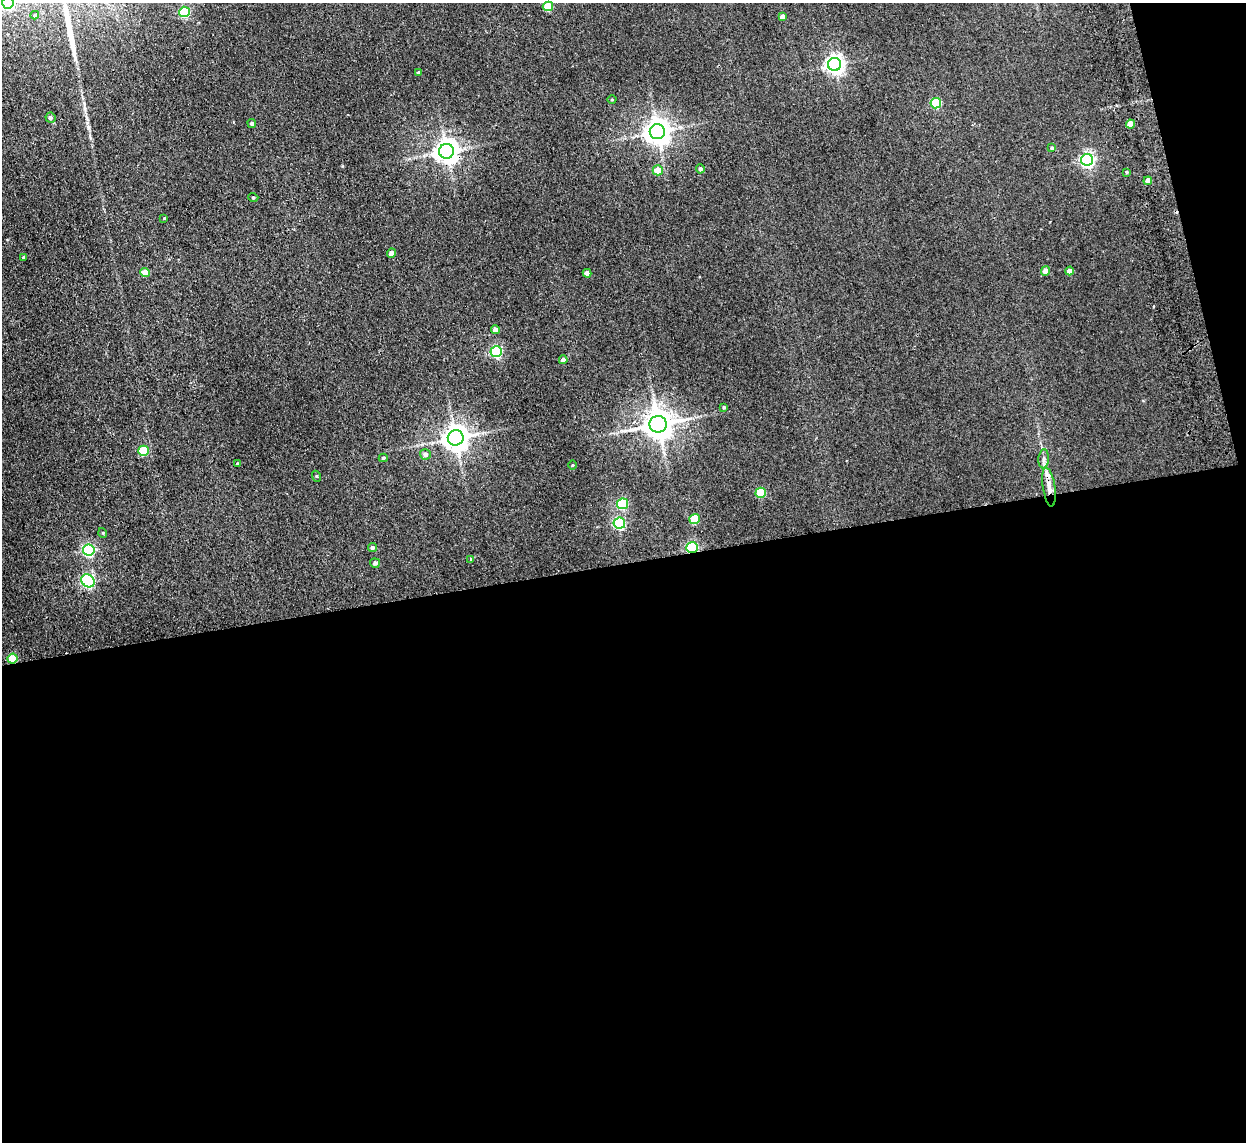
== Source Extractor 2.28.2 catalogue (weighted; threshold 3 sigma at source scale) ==
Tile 16 of 4 x 4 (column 4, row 4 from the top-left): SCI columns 3787-5030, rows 154-1293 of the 5082 x 4980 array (HDU 1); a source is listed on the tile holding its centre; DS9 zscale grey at full resolution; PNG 1248 x 1144 px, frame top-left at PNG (2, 3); each listed source drawn as its Kron ellipse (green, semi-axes under 4 px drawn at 4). Shown black and unused: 53% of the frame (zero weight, under 2 of 3 exposures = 3% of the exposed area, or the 3 px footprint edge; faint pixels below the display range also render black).
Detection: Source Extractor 2.28.2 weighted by HDU 2 'WHT'; one run over the whole footprint, this tile lists its part. Background 0.0678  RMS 0.0098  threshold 0.044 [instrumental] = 3 sigma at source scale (4.5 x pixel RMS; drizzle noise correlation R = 1.50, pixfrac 1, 0.05/0.05 arcsec/px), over >= 5 px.
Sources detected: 56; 1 long thin detection or spike segment (spike, bleed or trail) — neither listed nor drawn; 1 inside a brighter listed object's ellipse — not listed separately; the other 54 listed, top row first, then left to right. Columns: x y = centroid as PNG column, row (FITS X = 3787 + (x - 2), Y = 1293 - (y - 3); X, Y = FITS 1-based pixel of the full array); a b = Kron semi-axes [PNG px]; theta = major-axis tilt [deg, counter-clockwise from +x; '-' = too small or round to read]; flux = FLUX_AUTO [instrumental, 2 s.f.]
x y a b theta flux
8 3 6 5 - 130
548 6 5 4 - 24
184 12 5 5 - 67
35 15 4 4 - 1
782 16 4 4 - 3.6
834 64 6 6 - 450
418 73 3 3 - 1.4
612 100 4 3 - 0.72
936 103 5 5 - 49
50 118 5 5 - 2.2
252 123 4 4 - 2
1130 124 4 4 - 14
657 132 7 7 - 920
1052 148 4 4 - 1.4
446 151 7 7 - 810
1087 160 6 6 - 240
700 169 4 4 - 2.4
658 170 5 5 - 15
1126 172 3 3 - 0.88
1148 181 4 4 - 7.5
253 197 5 3 - 0.91
164 218 3 3 - 0.91
391 253 4 4 - 5.5
24 257 4 3 - 1.6
1046 271 5 4 - 7.3
1069 271 4 4 - 7.7
145 272 4 4 - 16
587 273 4 4 - 6.4
495 330 4 4 - 5.3
496 351 5 5 - 110
563 360 4 4 - 4.5
724 407 3 3 - 1.1
658 424 8 8 - 1500
456 438 8 7 - 1000
144 451 5 5 - 42
425 454 5 5 - 3.6
383 458 4 4 - 1.2
1044 459 9 5 85 3
237 464 3 3 - 1.8
573 465 4 3 - 0.72
316 476 5 3 - 0.87
1049 487 20 6 -81 8.2
761 493 5 5 - 39
623 504 5 5 - 61
695 519 5 5 - 28
619 523 6 5 - 99
103 533 5 3 - 0.76
372 548 4 4 - 2.6
692 548 6 5 - 120
89 550 6 5 - 140
471 559 3 3 - 1.2
375 563 5 4 - 2.8
88 581 7 6 - 160
13 659 5 5 - 31
Overlapping masked pixels (flux is a lower limit): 4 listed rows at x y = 446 151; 1049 487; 692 548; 13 659
Isophote crosses this tile's border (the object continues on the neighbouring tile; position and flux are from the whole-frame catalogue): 1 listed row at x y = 8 3